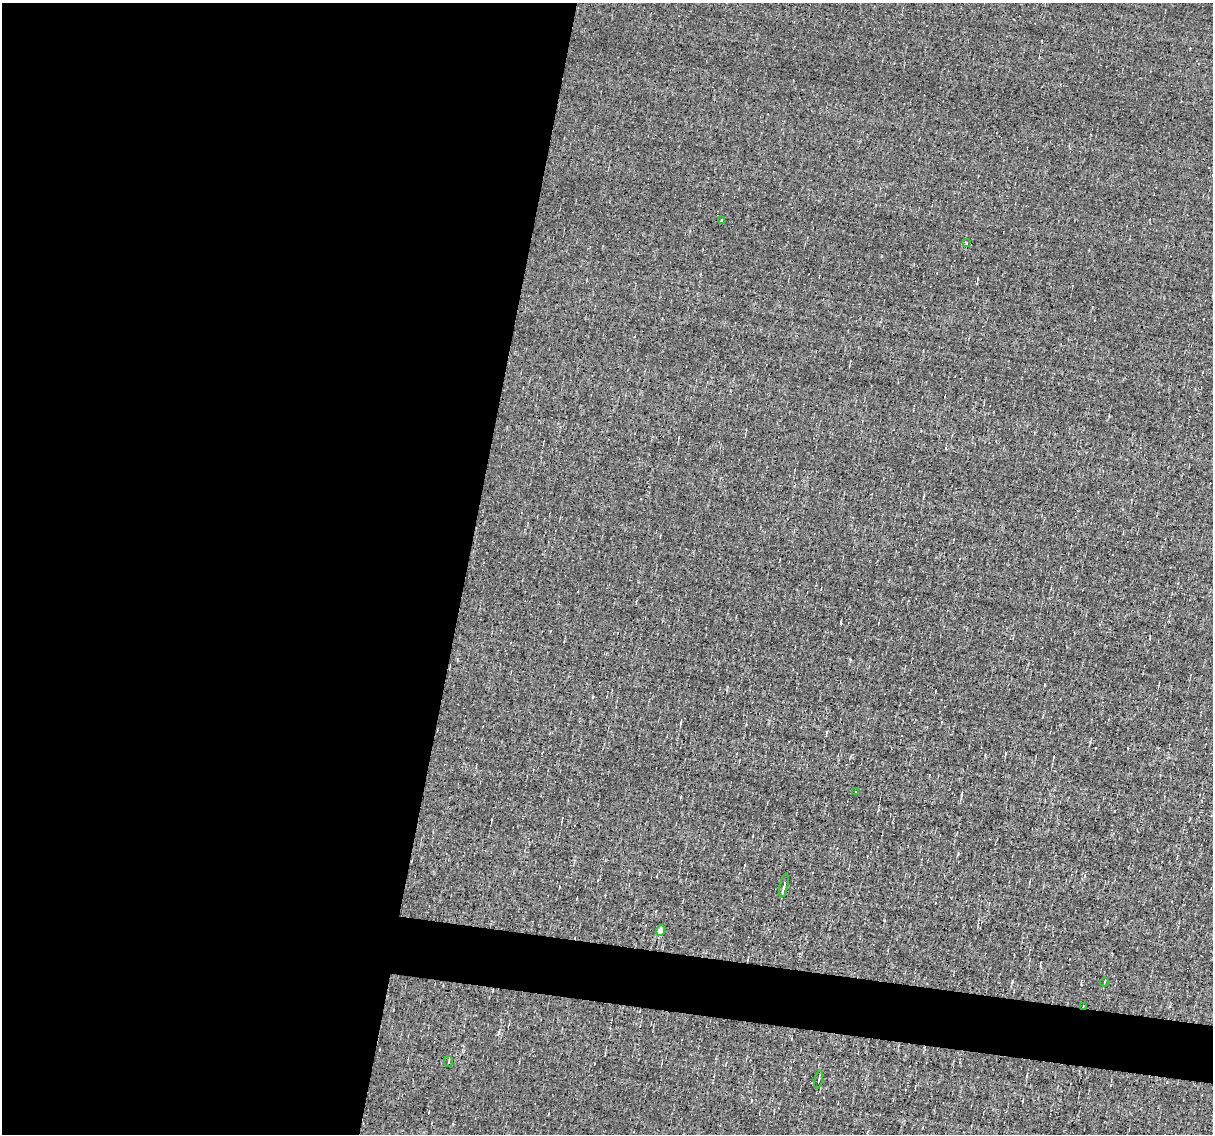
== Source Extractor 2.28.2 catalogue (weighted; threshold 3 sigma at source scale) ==
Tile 5 of 4 x 4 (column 1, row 2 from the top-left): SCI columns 1-1211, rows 2494-3625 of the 4844 x 4870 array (HDU 1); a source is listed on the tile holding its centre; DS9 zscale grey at full resolution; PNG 1215 x 1136 px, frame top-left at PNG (2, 3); each listed source drawn as its Kron ellipse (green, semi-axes under 4 px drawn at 4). Shown black and unused: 42% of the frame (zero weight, under 3 of 4 exposures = <1% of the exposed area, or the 3 px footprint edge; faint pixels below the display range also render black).
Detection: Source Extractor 2.28.2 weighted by HDU 2 'WHT'; one run over the whole footprint, this tile lists its part. Background -0.00519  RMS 0.051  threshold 0.23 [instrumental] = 3 sigma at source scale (4.5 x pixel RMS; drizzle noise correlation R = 1.50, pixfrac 1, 0.05/0.05 arcsec/px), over >= 5 px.
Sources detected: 9; all 9 listed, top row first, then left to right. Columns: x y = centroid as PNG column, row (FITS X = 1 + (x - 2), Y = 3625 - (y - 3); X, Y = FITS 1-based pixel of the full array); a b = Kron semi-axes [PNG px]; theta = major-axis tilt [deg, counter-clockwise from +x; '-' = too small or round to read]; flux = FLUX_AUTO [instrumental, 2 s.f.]
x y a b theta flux
721 221 3 3 - 5.2
967 242 3 2 - 7.8
855 792 2 2 - 3.8
784 885 12 3 78 15
660 930 5 4 - 60
1104 982 4 3 - 3.6
1083 1006 2 2 - 3.3
449 1061 5 2 - 5.1
819 1080 9 2 78 6.3
Overlapping masked pixels (flux is a lower limit): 1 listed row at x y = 1083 1006